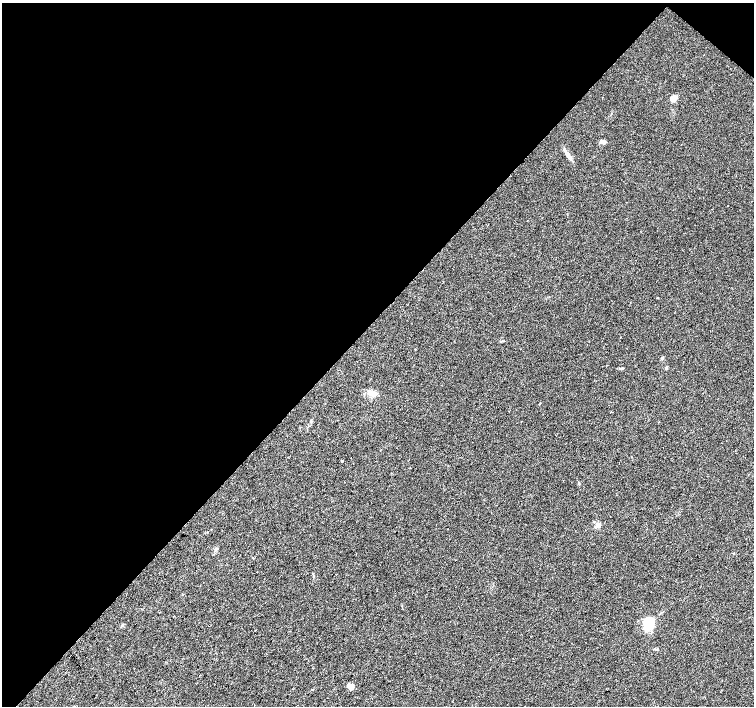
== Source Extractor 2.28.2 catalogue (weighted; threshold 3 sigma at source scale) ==
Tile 2 of 4 x 4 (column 2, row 1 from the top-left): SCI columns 1510-3012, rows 4456-5862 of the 6019 x 6031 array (HDU 1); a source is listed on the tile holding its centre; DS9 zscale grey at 2 x 2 block average (1 PNG px = mean of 2 x 2 image px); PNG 756 x 708 px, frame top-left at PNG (2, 3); no overlay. Shown black and unused: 46% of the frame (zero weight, under 2 of 3 exposures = <1% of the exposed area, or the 3 px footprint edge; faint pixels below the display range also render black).
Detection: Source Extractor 2.28.2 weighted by HDU 2 'WHT'; one run over the whole footprint, this tile lists its part. Background 0.0471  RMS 0.0062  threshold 0.0278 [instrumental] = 3 sigma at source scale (4.5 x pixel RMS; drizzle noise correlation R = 1.50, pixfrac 1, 0.0396/0.0396 arcsec/px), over >= 5 px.
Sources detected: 16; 1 inside a brighter listed object's ellipse — not listed separately; the other 15 listed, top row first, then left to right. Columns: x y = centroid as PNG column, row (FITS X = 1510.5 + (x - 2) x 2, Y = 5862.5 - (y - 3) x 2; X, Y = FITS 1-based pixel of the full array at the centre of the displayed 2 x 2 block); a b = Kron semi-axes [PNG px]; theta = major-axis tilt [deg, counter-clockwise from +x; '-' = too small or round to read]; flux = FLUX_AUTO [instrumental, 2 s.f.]
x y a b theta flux
674 98 6 4 49 13
604 142 4 4 - 2.8
569 156 10 4 -52 5.4
415 349 3 2 - 0.69
662 358 4 3 - 2.3
666 367 4 3 - 1.6
622 368 5 2 - 1.7
373 393 10 5 -30 7.9
611 412 2 2 - 0.9
351 458 2 2 - 0.92
342 461 2 2 - 3.8
598 525 5 4 - 5.5
648 624 16 11 56 24
657 649 5 2 - 1.8
351 687 9 6 -23 5.8
Diffuse or blended objects may show on this block-average render without a row.